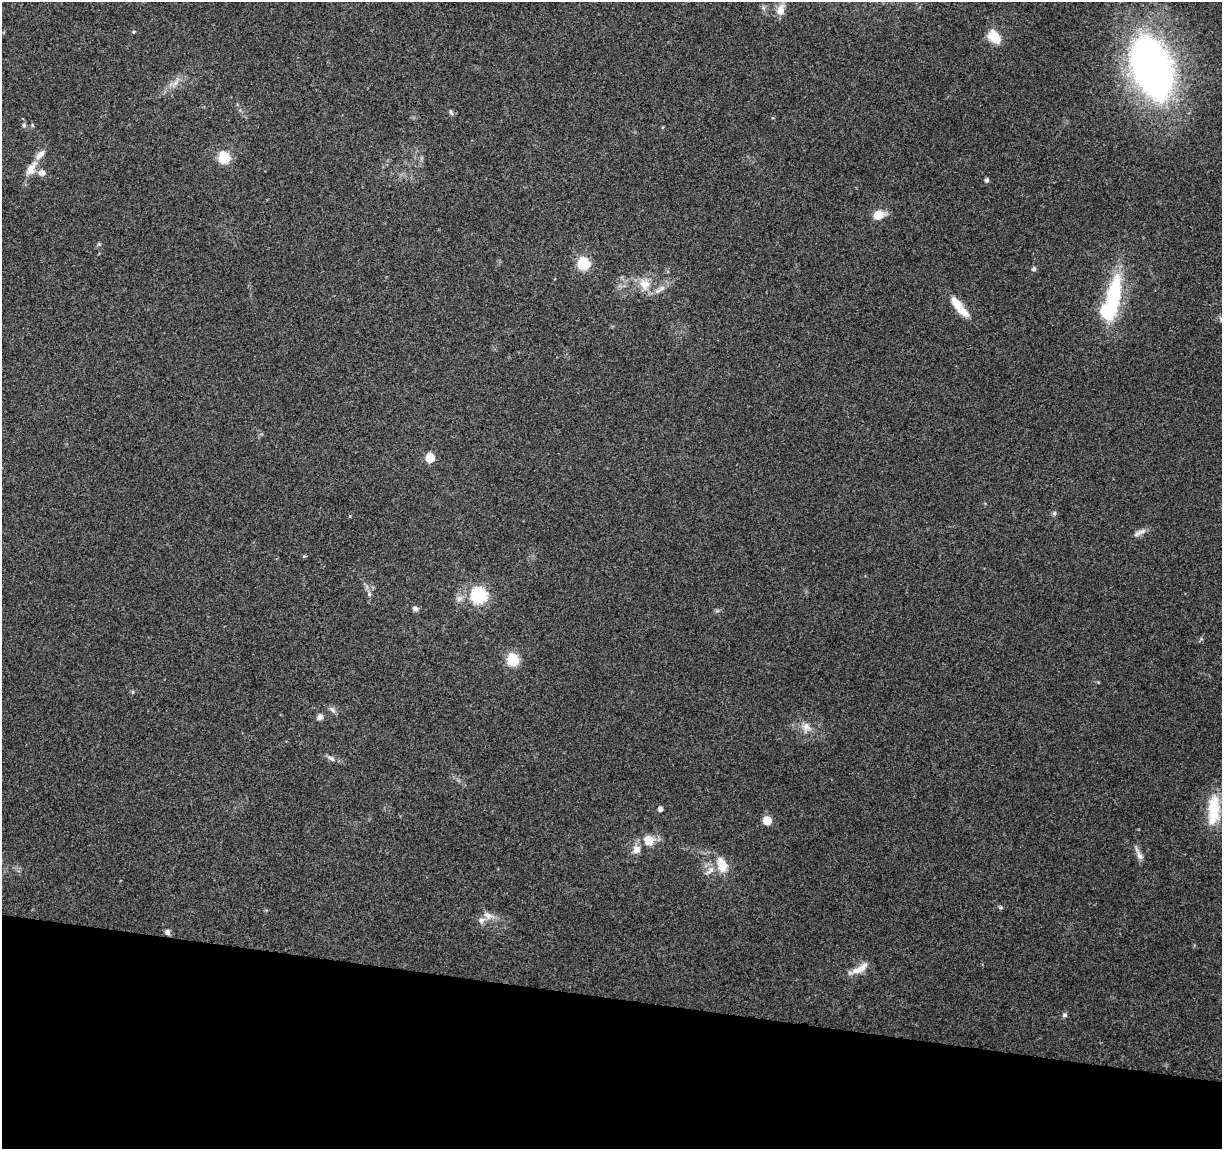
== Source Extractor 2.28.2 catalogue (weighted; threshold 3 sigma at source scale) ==
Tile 15 of 4 x 4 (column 3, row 4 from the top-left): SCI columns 2443-3662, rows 225-1371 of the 4891 x 5096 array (HDU 1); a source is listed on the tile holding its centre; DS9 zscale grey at full resolution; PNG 1224 x 1151 px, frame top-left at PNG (2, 2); no overlay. Shown black and unused: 13% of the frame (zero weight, under 3 of 4 exposures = <1% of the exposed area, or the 3 px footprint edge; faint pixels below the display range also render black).
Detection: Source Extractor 2.28.2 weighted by HDU 2 'WHT'; one run over the whole footprint, this tile lists its part. Background 0.0914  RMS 0.0061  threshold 0.0273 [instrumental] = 3 sigma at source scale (4.5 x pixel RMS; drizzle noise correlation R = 1.50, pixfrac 1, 0.0396/0.0396 arcsec/px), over >= 5 px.
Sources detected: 50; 2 inside a brighter object's white glare — not listed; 2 inside a brighter listed object's ellipse — not listed separately; the other 46 listed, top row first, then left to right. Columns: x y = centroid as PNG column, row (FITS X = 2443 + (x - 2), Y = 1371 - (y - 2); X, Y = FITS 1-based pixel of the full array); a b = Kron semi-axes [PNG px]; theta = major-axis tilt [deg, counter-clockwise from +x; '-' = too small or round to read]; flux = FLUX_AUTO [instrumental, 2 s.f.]
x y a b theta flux
780 10 16 10 72 5.8
133 32 4 4 - 0.64
994 37 16 11 -46 12
1154 67 63 40 -74 300
175 83 10 5 66 2.7
451 113 8 5 -62 1.2
24 125 6 5 - 1.2
224 157 6 6 - 54
31 168 24 10 59 7.7
41 173 9 7 -2 3.6
987 180 4 4 - 1.8
878 215 11 9 16 9.5
99 244 6 4 -43 0.79
583 263 6 6 - 59
1034 269 5 5 - 1.6
644 284 18 15 -61 9.6
662 288 10 7 32 2.9
1114 295 44 15 83 51
960 307 28 8 -52 13
430 458 6 5 - 24
1054 513 6 5 - 1.3
350 516 5 3 - 0.51
1141 532 17 6 21 3.2
304 556 5 3 - 0.62
369 594 7 5 -83 1.5
479 595 7 7 - 130
415 608 7 6 - 1.9
513 660 6 6 - 60
133 692 5 3 - 0.68
332 710 9 6 -28 1.9
320 717 8 6 46 2.5
806 727 15 12 -40 5.9
331 758 13 6 -31 2.4
660 809 5 4 - 2.5
1213 810 43 16 86 21
767 820 6 5 - 15
648 840 15 13 16 8.8
636 849 11 10 - 4.6
1139 856 14 7 -59 3.3
722 865 12 8 -73 14
710 870 14 7 46 3.9
1001 908 6 4 0 0.81
488 915 15 8 -22 4.6
167 932 7 7 - 2.1
859 969 29 8 27 6.8
1065 1015 6 6 - 1.3